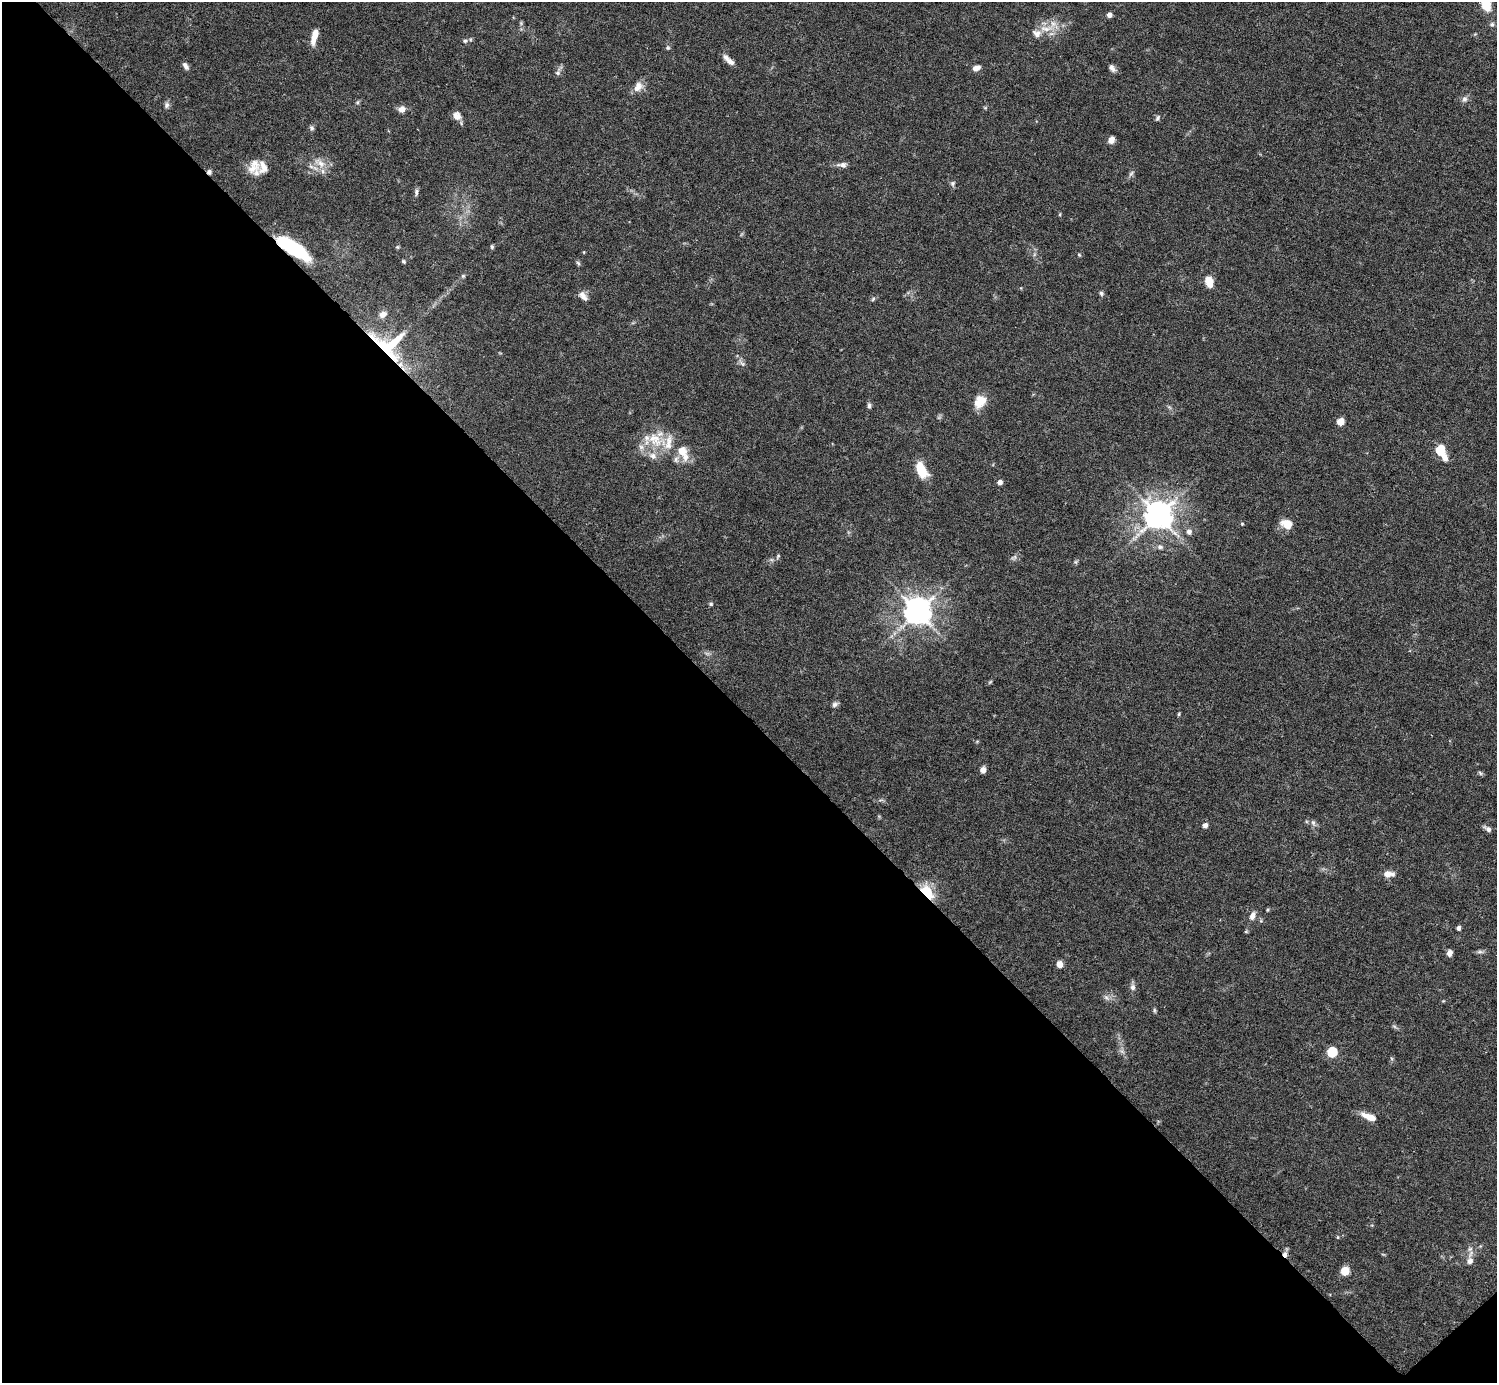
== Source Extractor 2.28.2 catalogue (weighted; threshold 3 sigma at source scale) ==
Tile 14 of 4 x 4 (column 2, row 4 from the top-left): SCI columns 1541-3035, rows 200-1580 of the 6030 x 6027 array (HDU 1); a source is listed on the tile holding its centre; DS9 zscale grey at full resolution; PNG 1499 x 1385 px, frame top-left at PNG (2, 2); no overlay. Shown black and unused: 48% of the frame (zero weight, under 5 of 9 exposures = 3% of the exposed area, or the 3 px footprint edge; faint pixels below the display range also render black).
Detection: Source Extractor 2.28.2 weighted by HDU 2 'WHT'; one run over the whole footprint, this tile lists its part. Background 0.0325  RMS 0.0026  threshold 0.0107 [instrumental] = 3 sigma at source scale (4.09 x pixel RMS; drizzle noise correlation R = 1.36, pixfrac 0.8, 0.05/0.05 arcsec/px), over >= 5 px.
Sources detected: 100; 1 too faint to see at this stretch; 1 inside a brighter object's white glare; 1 cosmic-ray / hot-pixel residue — not listed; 9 inside a brighter listed object's ellipse — not listed separately; the other 88 listed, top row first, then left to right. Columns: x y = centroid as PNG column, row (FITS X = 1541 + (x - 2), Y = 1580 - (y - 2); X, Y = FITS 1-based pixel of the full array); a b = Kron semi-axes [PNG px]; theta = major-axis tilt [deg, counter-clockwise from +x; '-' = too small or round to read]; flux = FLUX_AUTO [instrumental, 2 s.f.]
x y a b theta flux
1486 4 14 8 -77 5.8
1109 15 4 4 - 1.2
521 23 5 5 - 0.33
1492 24 7 5 89 0.52
1046 29 20 7 -2 2.6
314 36 17 6 75 2.9
465 41 6 5 - 0.47
668 48 6 5 - 0.38
730 62 12 7 -37 1.2
186 66 9 5 -57 0.96
976 68 9 6 12 1.2
1112 68 9 6 -57 0.89
558 73 7 6 - 0.63
638 87 14 10 58 2.1
1464 99 9 7 72 0.86
358 102 6 4 71 0.33
167 105 8 6 87 0.7
402 109 9 8 - 1.3
457 116 12 10 -60 1.4
1158 118 8 5 61 0.5
312 128 7 6 - 0.52
1111 140 7 5 58 1.7
320 163 18 9 -32 2.7
842 165 12 7 0 1.1
254 167 22 16 -86 3.8
953 183 7 6 - 0.53
416 192 10 5 -90 0.58
397 247 5 5 - 0.31
492 247 6 4 -89 0.38
296 250 31 13 -28 14
1079 255 5 4 - 0.28
403 261 5 4 - 0.38
578 263 7 4 -45 0.39
463 276 5 5 - 0.38
1209 282 12 8 -73 3.3
1101 293 6 5 - 0.47
583 296 13 7 -48 1.3
873 299 7 4 46 0.36
389 345 39 32 -12 18
742 363 8 4 -37 0.58
980 402 17 13 54 3.3
869 405 8 5 90 0.56
1340 422 5 5 - 4
655 440 25 17 -45 6.7
1440 450 6 5 - 12
682 451 11 10 - 2.8
1444 457 9 7 -73 1.5
676 459 10 6 80 0.84
921 470 14 8 -65 8.1
1000 482 5 5 - 1.2
1158 515 9 8 - 350
1242 524 4 4 - 0.24
1287 524 12 9 -22 3.2
1189 532 6 6 - 0.96
1160 547 8 6 -11 0.69
778 556 8 4 55 0.4
1014 557 10 5 27 0.58
1076 562 6 4 -71 0.32
711 604 6 5 - 0.35
917 611 8 8 - 300
990 682 7 4 45 0.29
835 704 8 6 37 0.67
1179 714 5 3 - 0.28
983 770 5 4 - 2
1480 773 7 4 -46 0.38
1313 823 8 5 -63 0.65
1205 825 6 6 - 0.82
1488 829 10 5 -35 0.88
1388 874 13 7 3 1.8
926 893 6 4 -51 61
1267 910 5 3 - 0.25
1252 916 9 6 65 1.4
1458 928 5 4 - 0.79
1246 932 6 4 1 0.25
1480 952 10 4 0 0.58
1449 953 7 5 68 1.2
1060 964 5 4 - 3.2
1133 987 8 7 - 0.86
1106 997 8 6 -54 0.69
1154 1010 6 4 -89 0.34
1394 1026 7 4 -19 0.4
1332 1052 6 5 - 15
1369 1117 18 7 -22 2.9
1338 1237 5 3 - 0.22
1470 1249 7 5 44 0.68
1285 1254 7 6 - 1
1470 1261 10 8 78 1.3
1345 1271 8 7 - 3.3
Overlapping masked pixels (flux is a lower limit): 4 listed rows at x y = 296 250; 389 345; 926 893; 1285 1254
Isophote crosses this tile's border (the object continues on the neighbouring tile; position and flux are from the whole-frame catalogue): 1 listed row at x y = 1486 4